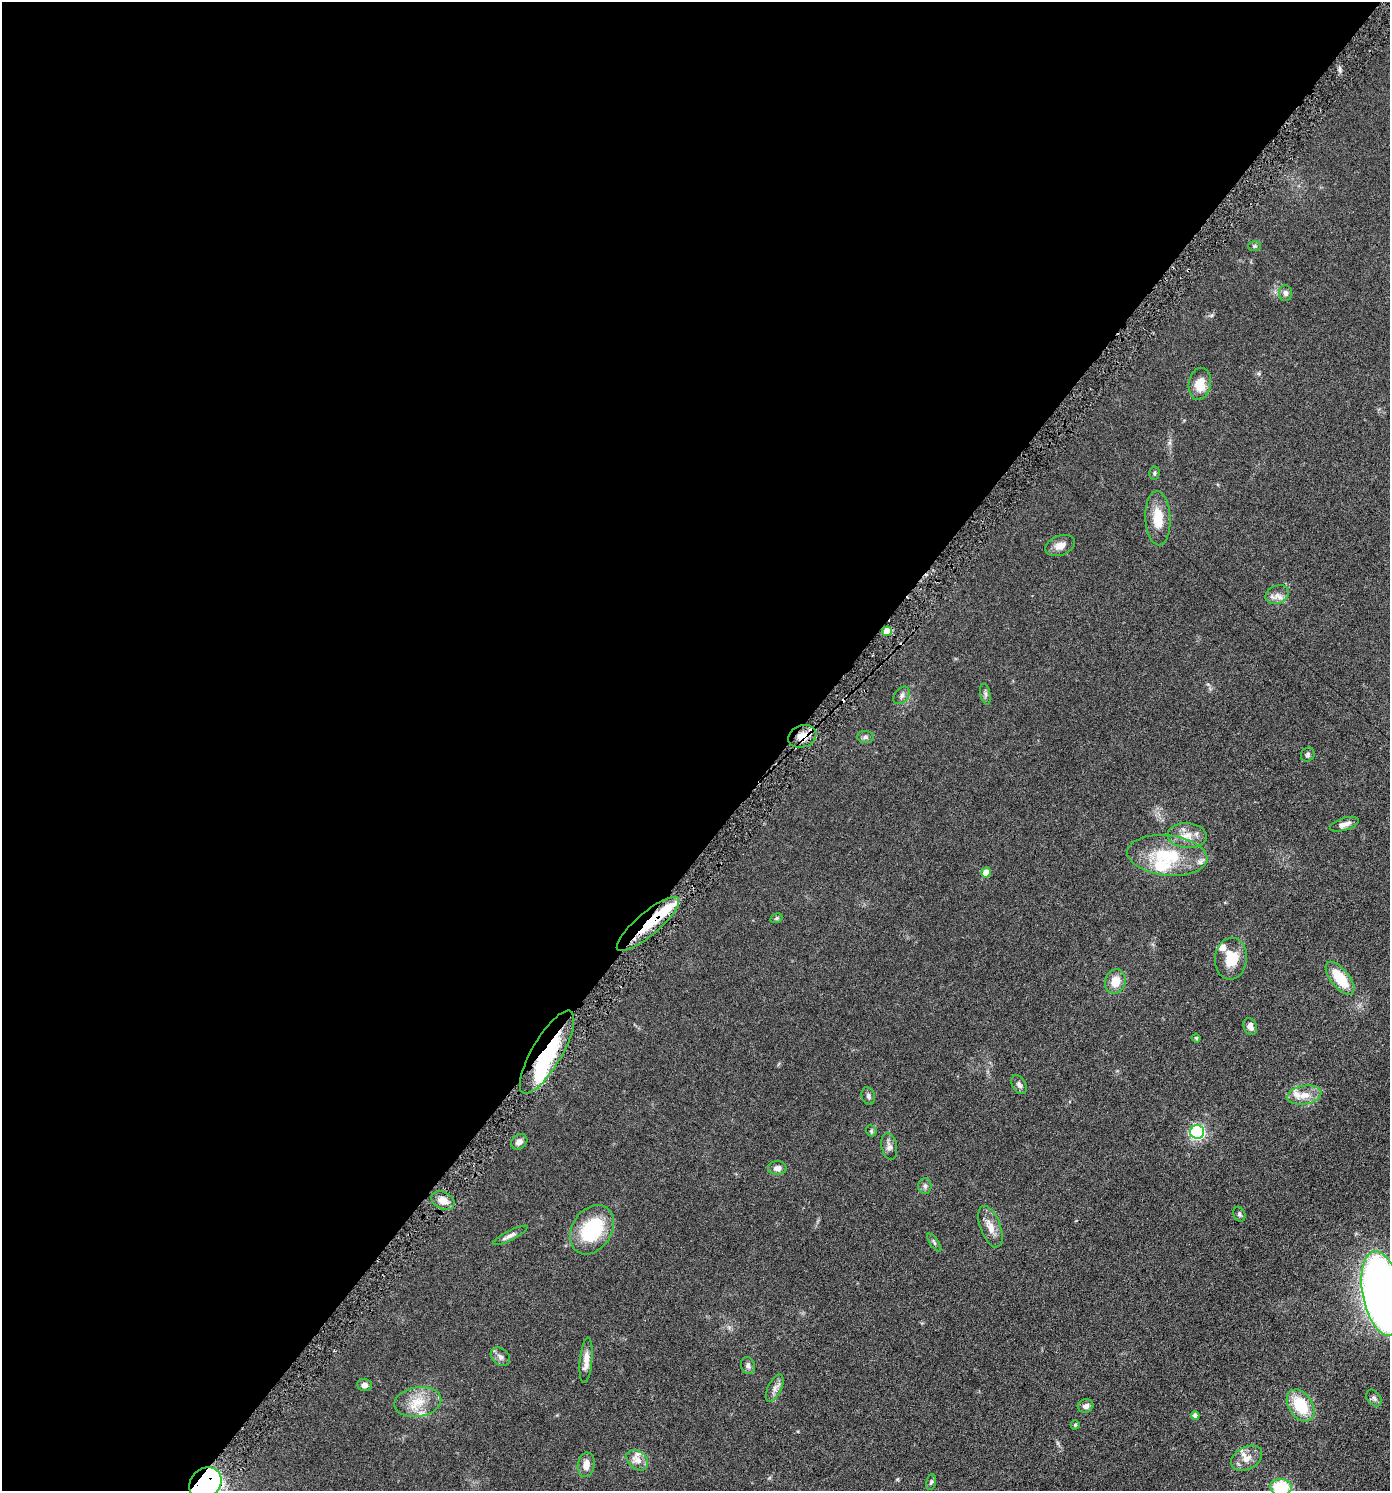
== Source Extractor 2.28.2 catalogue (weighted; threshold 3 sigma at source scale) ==
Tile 5 of 4 x 4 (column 1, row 2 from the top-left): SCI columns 154-1541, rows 3001-4489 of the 6001 x 5996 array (HDU 1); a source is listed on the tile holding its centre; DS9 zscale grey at full resolution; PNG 1392 x 1493 px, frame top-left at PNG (2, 2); each listed source drawn as its Kron ellipse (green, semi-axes under 4 px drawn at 4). Shown black and unused: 57% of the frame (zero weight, under 3 of 6 exposures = <1% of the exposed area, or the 3 px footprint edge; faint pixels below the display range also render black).
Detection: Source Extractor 2.28.2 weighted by HDU 2 'WHT'; one run over the whole footprint, this tile lists its part. Background 0.0567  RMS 0.0059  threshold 0.0242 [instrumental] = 3 sigma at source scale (4.09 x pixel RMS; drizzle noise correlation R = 1.36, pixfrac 0.8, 0.05/0.05 arcsec/px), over >= 5 px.
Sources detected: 68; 1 inside a brighter object's white glare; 1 cosmic-ray / hot-pixel residue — neither listed nor drawn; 8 inside a brighter listed object's ellipse — not listed separately; the other 58 listed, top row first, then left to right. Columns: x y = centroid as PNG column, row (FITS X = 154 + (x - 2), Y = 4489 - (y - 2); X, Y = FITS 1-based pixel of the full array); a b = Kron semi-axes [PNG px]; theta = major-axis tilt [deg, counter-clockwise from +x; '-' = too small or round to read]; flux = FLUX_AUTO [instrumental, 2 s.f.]
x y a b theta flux
1254 246 6 5 - 0.73
1285 293 8 6 -87 1.7
1200 384 16 11 80 8.7
1154 473 6 5 - 0.84
1158 518 27 12 -87 11
1060 545 15 10 21 4.1
1277 595 12 9 25 3.1
887 631 5 5 - 9.5
985 694 10 5 -78 1.3
902 695 10 6 51 1.6
802 736 14 11 21 8.2
865 737 8 6 2 1.3
1308 755 7 6 - 1.1
1344 824 15 6 18 3
1187 836 20 12 -3 7
1167 855 40 20 -6 26
986 872 5 5 - 7.3
776 918 6 4 22 0.81
648 924 40 11 40 19
1231 959 21 16 84 12
1340 978 20 9 -51 16
1115 981 12 10 71 6.8
1250 1026 9 6 -65 2.5
1196 1038 4 4 - 0.68
547 1052 47 15 60 43
1019 1085 10 6 -59 1.8
1304 1095 17 9 10 5.7
868 1096 9 6 -72 1.3
871 1131 6 5 - 0.77
1197 1132 7 7 - 82
519 1142 9 7 38 2.4
889 1146 13 7 -79 2.3
777 1168 9 7 0 2.6
925 1186 8 6 89 1.5
443 1201 12 8 -25 4.6
1239 1214 7 6 - 1
990 1227 22 10 -69 6.2
592 1230 26 19 57 33
510 1235 19 5 27 2.3
934 1243 10 2 -54 0.83
1382 1293 43 19 -80 490
500 1357 10 8 -40 2.1
586 1360 23 6 85 4.5
748 1366 8 7 - 1.6
364 1385 7 6 - 2.2
775 1388 15 6 64 2.7
1374 1398 9 6 -52 1.4
418 1402 23 14 9 11
1301 1405 17 11 -55 19
1086 1406 8 6 15 2
1195 1415 4 4 - 2.3
1075 1425 4 4 - 0.64
1247 1458 16 11 28 5.1
637 1460 12 8 -40 4
586 1465 12 8 81 4.4
931 1482 8 5 78 0.96
205 1483 17 14 43 180
1281 1487 10 8 -4 22
Overlapping masked pixels (flux is a lower limit): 4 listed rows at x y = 802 736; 648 924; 547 1052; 205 1483
Isophote crosses this tile's border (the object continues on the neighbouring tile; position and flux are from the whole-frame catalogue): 3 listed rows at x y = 1382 1293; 205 1483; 1281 1487